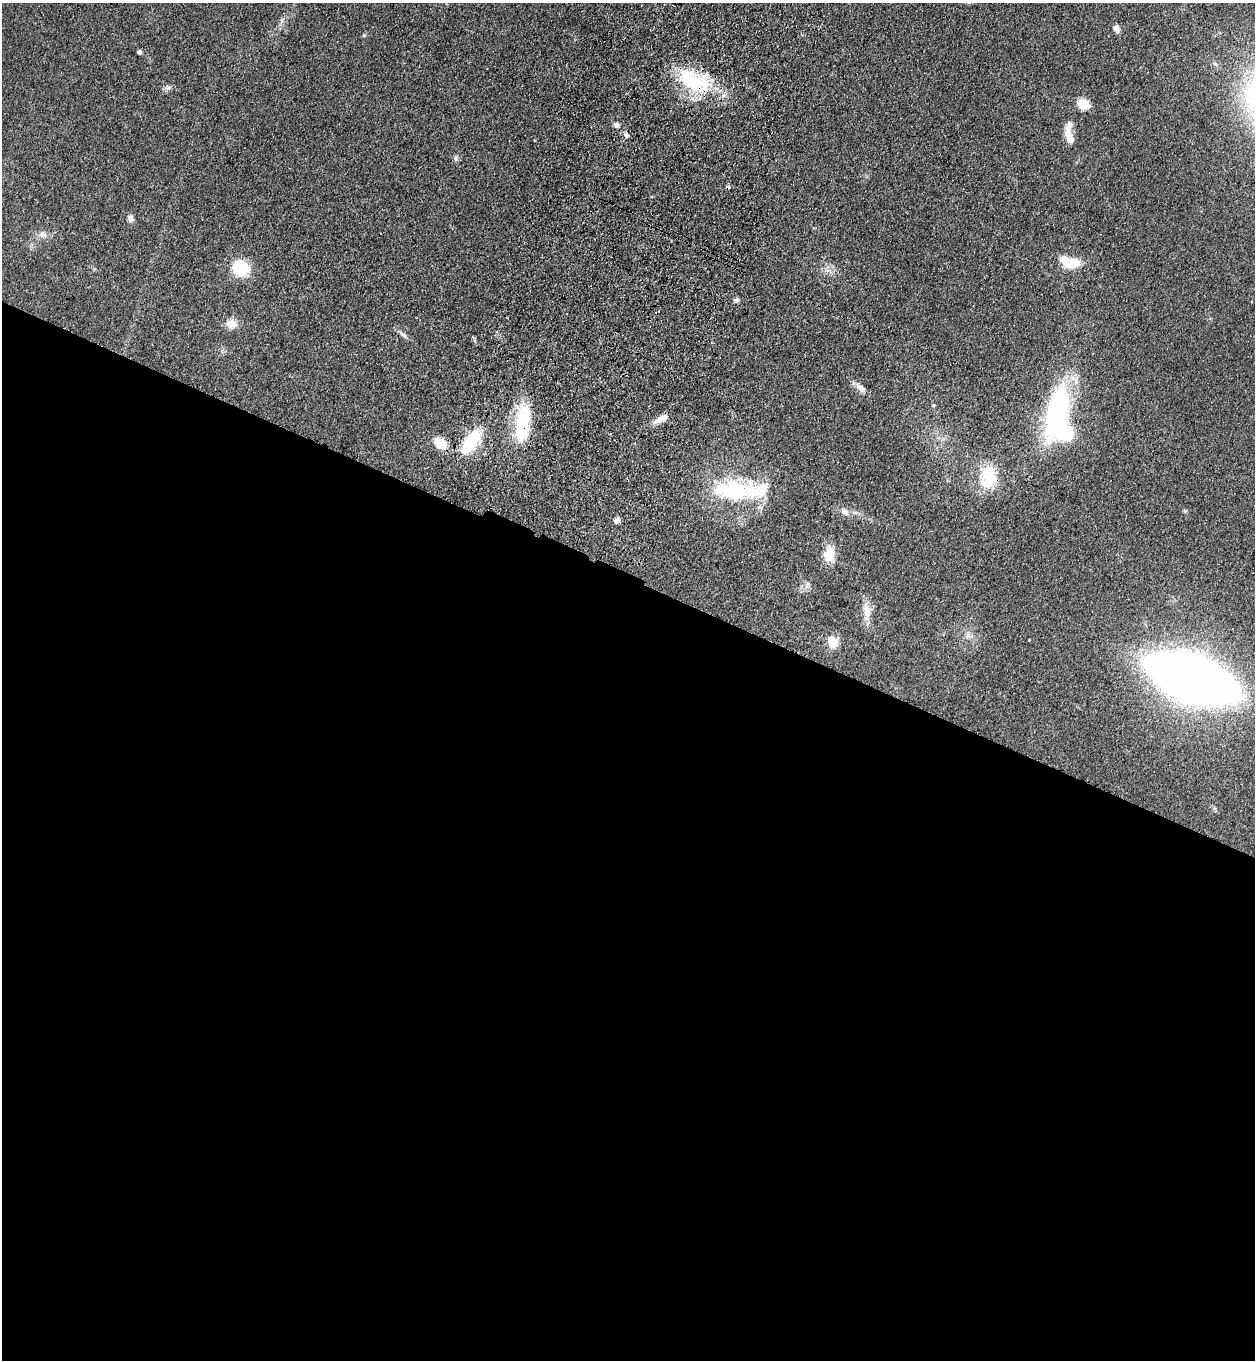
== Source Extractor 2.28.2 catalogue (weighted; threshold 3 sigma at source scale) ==
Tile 14 of 4 x 4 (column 2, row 4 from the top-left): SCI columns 1634-2886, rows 54-1411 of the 5644 x 5536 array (HDU 1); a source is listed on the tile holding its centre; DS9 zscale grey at full resolution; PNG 1257 x 1362 px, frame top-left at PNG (2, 3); no overlay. Shown black and unused: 58% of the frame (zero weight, under 3 of 4 exposures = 6% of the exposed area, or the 3 px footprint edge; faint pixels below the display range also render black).
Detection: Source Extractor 2.28.2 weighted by HDU 2 'WHT'; one run over the whole footprint, this tile lists its part. Background 0.0772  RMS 0.0071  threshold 0.0318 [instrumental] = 3 sigma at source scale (4.5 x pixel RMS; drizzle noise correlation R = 1.50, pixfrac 1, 0.05/0.05 arcsec/px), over >= 5 px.
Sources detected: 38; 1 inside a brighter object's white glare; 1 cosmic-ray / hot-pixel residue — not listed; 4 inside a brighter listed object's ellipse — not listed separately; the other 32 listed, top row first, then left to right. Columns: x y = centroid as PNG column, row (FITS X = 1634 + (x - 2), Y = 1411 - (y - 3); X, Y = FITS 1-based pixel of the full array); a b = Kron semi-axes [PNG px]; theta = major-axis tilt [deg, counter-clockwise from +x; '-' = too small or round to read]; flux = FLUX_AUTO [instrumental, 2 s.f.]
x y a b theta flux
1117 29 9 6 -78 3.9
139 52 4 4 - 1.9
694 82 46 26 -14 50
168 87 9 5 -7 2.1
1083 104 12 9 -23 12
616 125 6 6 - 2.3
626 135 8 5 -48 2
1069 137 21 8 -71 9.5
131 218 10 7 -61 2.7
43 234 11 9 -47 3.7
1068 262 19 10 -12 24
240 268 15 14 - 31
737 300 7 6 - 1.7
231 323 12 10 -4 7.5
403 335 14 5 -44 2.6
861 388 13 8 -36 4.1
1058 410 63 23 75 110
663 417 15 8 21 5.1
522 423 46 16 84 45
471 441 27 12 54 37
440 443 16 11 -36 12
988 477 28 17 88 27
732 490 59 24 2 63
1185 511 6 4 -18 0.87
845 512 12 8 -32 3.9
617 520 7 5 58 2.8
829 555 14 12 78 13
808 584 7 4 89 1.7
867 611 23 11 -86 8.5
968 635 7 7 - 2.6
833 643 6 6 - 38
1192 678 53 23 -20 1300
Overlapping masked pixels (flux is a lower limit): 2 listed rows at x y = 694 82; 522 423
Unlisted compact peaks at least as high as the median listed source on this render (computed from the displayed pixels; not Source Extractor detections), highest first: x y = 364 35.